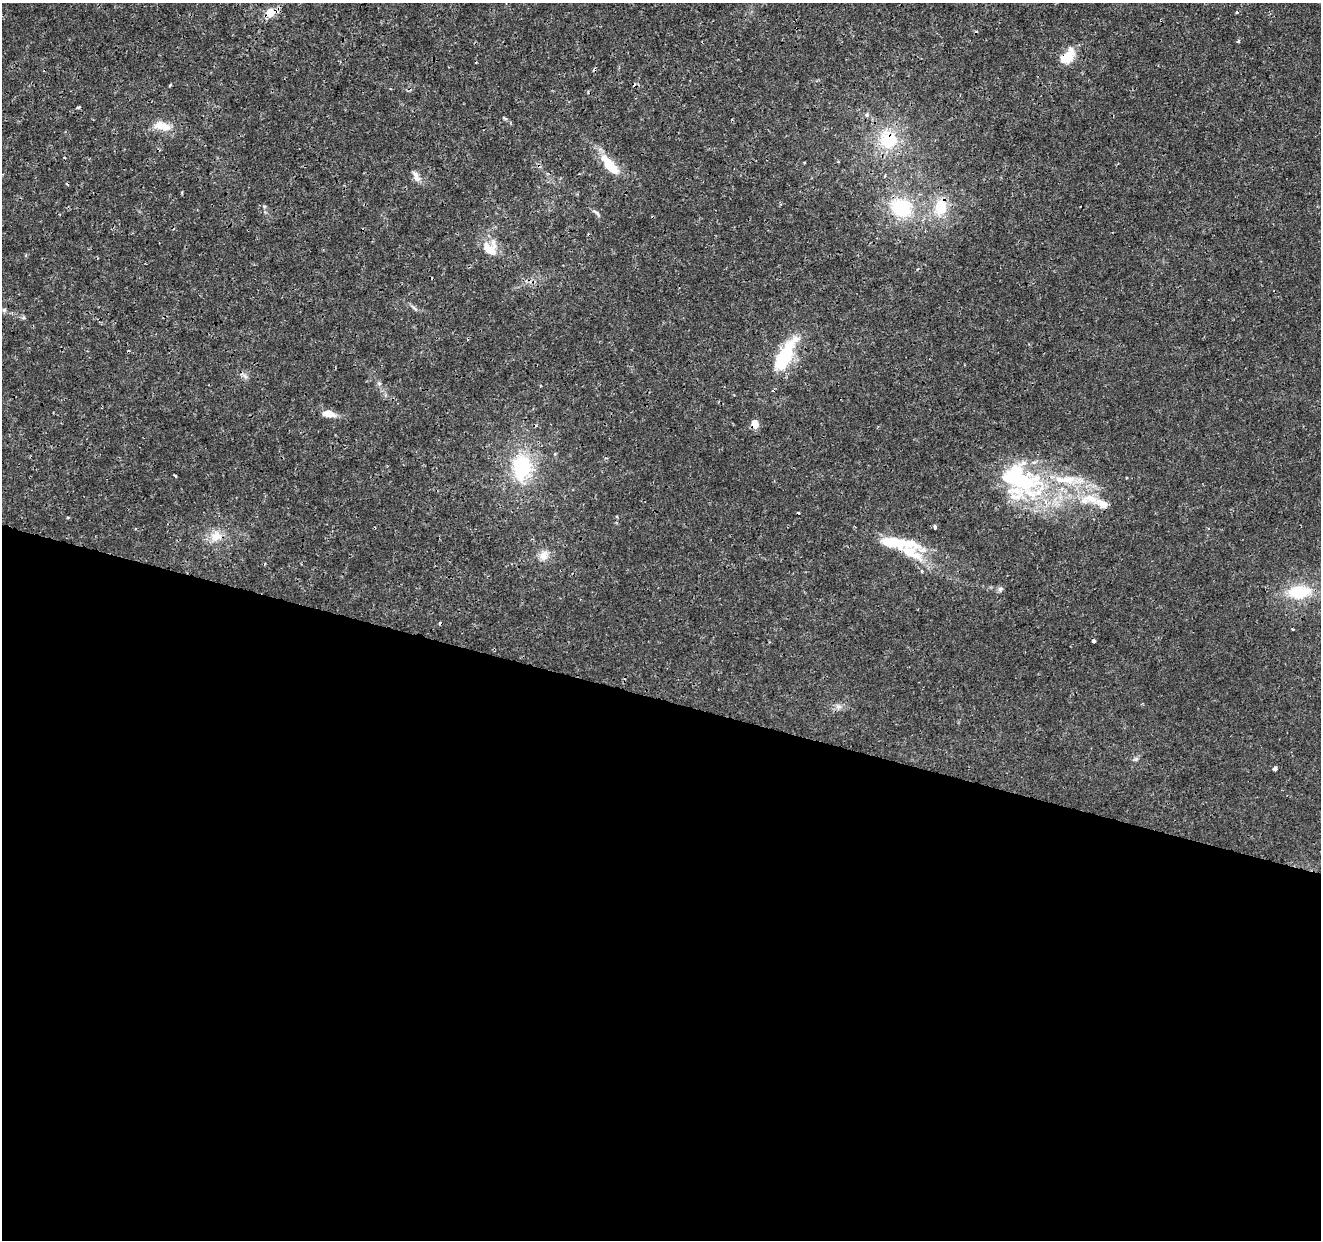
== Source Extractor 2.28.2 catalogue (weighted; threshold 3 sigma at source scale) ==
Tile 14 of 4 x 4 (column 2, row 4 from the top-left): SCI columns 1320-2638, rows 219-1456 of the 5285 x 5452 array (HDU 1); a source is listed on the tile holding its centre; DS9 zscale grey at full resolution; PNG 1323 x 1242 px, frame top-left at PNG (2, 3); no overlay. Shown black and unused: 44% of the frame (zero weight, under 3 of 4 exposures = <1% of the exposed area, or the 3 px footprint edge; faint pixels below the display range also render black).
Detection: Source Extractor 2.28.2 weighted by HDU 2 'WHT'; one run over the whole footprint, this tile lists its part. Background 0.00236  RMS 7.8e-04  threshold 0.00352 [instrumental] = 3 sigma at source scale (4.5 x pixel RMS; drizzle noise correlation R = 1.50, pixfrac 1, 0.0396/0.0396 arcsec/px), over >= 5 px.
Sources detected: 53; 3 inside a brighter object's white glare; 6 cosmic-ray / hot-pixel residue — not listed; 6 inside a brighter listed object's ellipse — not listed separately; the other 38 listed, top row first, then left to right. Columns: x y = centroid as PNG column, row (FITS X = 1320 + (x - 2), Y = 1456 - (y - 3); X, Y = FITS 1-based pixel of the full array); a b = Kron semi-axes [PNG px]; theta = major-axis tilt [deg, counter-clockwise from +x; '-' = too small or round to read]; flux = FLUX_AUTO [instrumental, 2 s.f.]
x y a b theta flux
270 12 16 12 26 0.92
1237 12 3 3 - 0.09
1238 41 3 3 - 0.16
1066 58 21 13 17 1.2
170 85 3 3 - 0.094
78 107 6 3 8 0.1
867 115 7 5 48 0.16
161 126 24 11 -12 1.2
888 140 24 22 -47 3.5
804 162 4 2 - 0.055
609 164 21 9 -46 2
416 176 16 6 -60 0.43
901 207 28 22 -25 4.3
940 207 22 17 80 2.2
596 212 12 4 -37 0.19
490 249 19 16 -49 1.6
414 308 13 3 -39 0.18
4 310 6 4 45 0.12
787 353 42 14 69 3.6
244 375 16 3 -44 0.19
379 383 6 4 -18 0.12
328 414 17 8 -10 0.81
755 424 5 5 - 1.5
522 467 32 24 -89 5
175 476 3 3 - 0.12
1019 478 47 20 -15 9.2
1065 480 41 11 -2 2.6
1090 498 22 11 -18 1.7
68 518 4 3 - 0.08
935 527 5 3 - 0.13
216 536 16 12 19 1
892 542 31 10 -4 3.1
910 553 41 17 -30 3
543 556 13 11 89 0.68
1000 589 8 6 31 0.2
1299 592 26 14 6 3.1
838 706 8 6 -15 0.29
1275 768 4 4 - 0.43
Overlapping masked pixels (flux is a lower limit): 6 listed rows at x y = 270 12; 1066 58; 888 140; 901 207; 755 424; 910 553
Unlisted compact peaks at least as high as the median listed source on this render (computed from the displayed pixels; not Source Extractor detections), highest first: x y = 1136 759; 505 119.